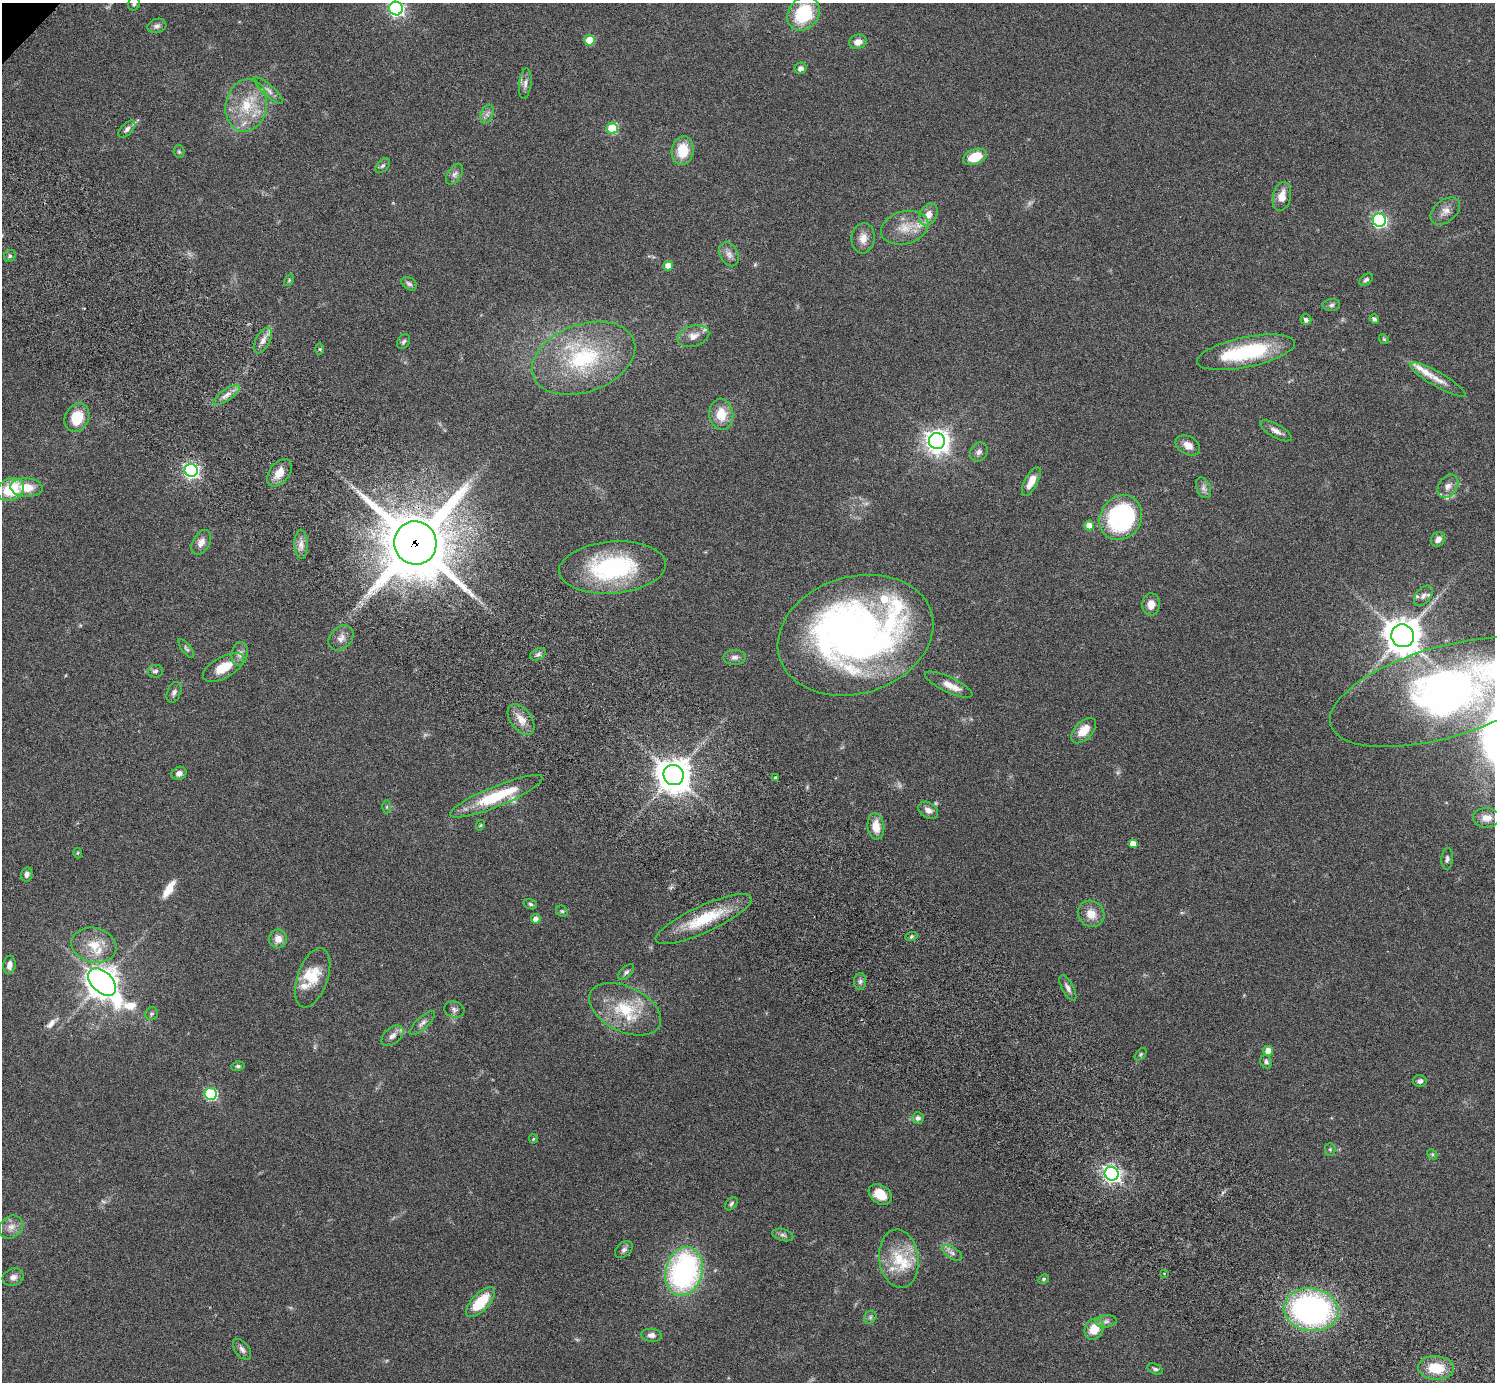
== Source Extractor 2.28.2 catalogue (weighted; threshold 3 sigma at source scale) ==
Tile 6 of 4 x 4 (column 2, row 2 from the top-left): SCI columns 1539-3031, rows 3105-4484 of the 6060 x 6070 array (HDU 1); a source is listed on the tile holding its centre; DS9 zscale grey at full resolution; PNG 1497 x 1384 px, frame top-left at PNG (2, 3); each listed source drawn as its Kron ellipse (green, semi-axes under 4 px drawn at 4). Shown black and unused: <1% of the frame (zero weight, under 3 of 6 exposures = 3% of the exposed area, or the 3 px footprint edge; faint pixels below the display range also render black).
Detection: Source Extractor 2.28.2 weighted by HDU 2 'WHT'; one run over the whole footprint, this tile lists its part. Background 0.0834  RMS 0.0046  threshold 0.0187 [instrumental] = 3 sigma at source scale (4.09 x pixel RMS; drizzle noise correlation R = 1.36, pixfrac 0.8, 0.05/0.05 arcsec/px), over >= 5 px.
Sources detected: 159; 4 too faint to see at this stretch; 2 inside a brighter object's white glare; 2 long thin detections or spike segments (spike, bleed or trail) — neither listed nor drawn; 10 inside a brighter listed object's ellipse — not listed separately; the other 141 listed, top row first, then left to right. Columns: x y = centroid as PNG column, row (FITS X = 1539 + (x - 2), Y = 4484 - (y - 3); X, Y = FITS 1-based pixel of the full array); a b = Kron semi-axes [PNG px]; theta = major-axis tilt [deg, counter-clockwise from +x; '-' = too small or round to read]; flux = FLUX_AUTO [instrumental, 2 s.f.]
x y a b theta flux
134 4 7 6 - 0.97
396 9 7 6 - 110
804 14 18 15 53 24
157 26 9 7 16 1.5
589 40 5 5 - 10
858 42 9 7 14 3
800 68 6 5 - 1.7
525 84 15 6 84 2
268 90 19 5 -42 2.5
246 105 26 20 78 16
487 114 10 6 68 1.7
612 128 5 5 - 23
127 129 10 5 46 1.5
683 150 14 11 82 11
179 152 6 5 - 0.68
975 157 12 7 20 11
383 166 9 5 43 0.98
455 174 11 6 57 1.7
1282 196 14 9 79 4.8
1445 211 17 11 40 3.7
928 215 11 8 59 3.9
1379 220 6 6 - 83
905 228 24 16 15 8.9
863 238 15 11 84 4.1
729 254 12 9 -62 2.5
10 256 6 5 - 0.89
668 266 5 5 - 4.9
289 280 6 4 58 0.56
1366 280 8 5 39 0.97
409 284 9 6 -32 1.3
1331 305 9 6 2 1.1
1374 319 5 4 - 1.3
1306 320 5 5 - 1.1
693 336 16 10 17 3.7
1384 339 5 4 - 0.53
263 341 14 7 62 3
403 342 8 5 57 0.93
320 349 6 4 -89 0.56
1246 352 50 15 11 35
583 358 54 34 20 43
1438 380 32 7 -30 4.7
226 395 16 5 34 2.7
721 414 15 12 -84 8.3
77 418 15 11 62 11
1276 431 18 6 -30 2.7
937 441 8 8 - 350
1188 445 13 9 -30 3.6
979 452 10 8 55 1.8
191 470 6 6 - 120
279 473 16 10 51 5.5
1031 481 16 6 63 5.5
1448 486 13 9 56 2.8
26 487 16 9 -3 7.1
1203 488 11 7 -67 1.7
11 489 14 11 26 17
1121 518 23 20 54 72
1089 525 5 5 - 5.5
1438 539 8 6 44 2.3
201 542 13 8 62 3
415 543 22 21 - 3600
301 544 14 6 -89 2.7
612 568 53 26 4 51
1423 596 11 7 50 2
1151 604 11 8 88 3.5
855 635 79 58 17 250
1403 636 11 11 - 850
341 638 14 10 45 3
186 648 11 4 -53 0.92
240 654 12 8 81 2.2
538 654 8 5 29 1.2
735 657 11 7 1 1.7
223 667 22 11 28 9
155 671 7 6 - 1.2
949 685 26 7 -25 5.2
174 692 11 6 66 1.5
1444 692 118 45 16 190
521 720 17 10 -55 4.9
1084 731 15 9 46 6.7
179 773 8 6 26 1.9
674 775 10 10 - 790
775 777 4 3 - 0.62
496 796 50 10 22 23
387 807 6 4 89 0.55
928 810 10 7 -32 2.6
1486 818 13 9 -1 3.7
480 825 5 4 - 0.45
876 826 13 8 -83 6.2
1133 843 5 4 - 3.2
78 853 5 3 - 0.4
1447 859 11 5 85 1.2
27 874 7 5 75 1.6
530 904 7 5 -17 0.87
562 911 6 5 - 0.71
1091 914 14 12 -46 5.3
536 919 5 4 - 2.4
704 919 52 13 24 19
911 937 6 4 20 0.73
278 939 9 9 - 3.6
94 945 23 17 -14 9.4
9 965 9 6 82 2.5
626 972 10 5 44 1.1
313 978 31 15 71 11
860 981 8 6 87 1.3
102 982 16 10 -44 630
1068 988 14 5 -61 1.8
625 1009 38 22 -26 20
454 1010 10 8 -17 1.5
151 1014 7 6 - 0.86
422 1023 16 6 44 1.9
392 1036 13 8 41 2.7
1268 1051 5 5 - 4.8
1141 1054 7 4 49 0.65
1266 1062 7 5 -63 1.1
238 1066 7 4 8 0.78
1420 1081 7 6 - 1.4
211 1094 6 6 - 45
918 1118 6 6 - 1.7
533 1139 4 4 - 0.48
1330 1149 6 5 - 0.8
1432 1154 6 4 -44 0.56
1112 1174 7 6 - 160
880 1194 12 9 -34 7.6
731 1204 7 5 47 1
11 1227 13 10 41 3.3
783 1235 10 6 -15 1.3
624 1250 10 7 42 1.4
952 1253 11 6 -32 1.7
899 1259 29 19 -83 16
684 1271 25 18 75 89
1164 1273 4 2 - 0.35
13 1277 11 8 22 2.1
1044 1279 6 4 28 0.62
480 1302 19 8 46 16
1311 1310 27 21 -8 110
870 1317 7 5 47 0.95
1106 1321 11 6 5 1.6
1094 1329 11 9 59 8.3
651 1335 10 6 -5 2.3
242 1349 12 7 -53 1.7
1436 1368 18 11 -4 12
1155 1369 8 5 -23 0.95
Overlapping masked pixels (flux is a lower limit): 1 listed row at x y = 415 543
Isophote crosses this tile's border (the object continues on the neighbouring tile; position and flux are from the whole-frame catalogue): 3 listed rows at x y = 134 4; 396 9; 1444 692